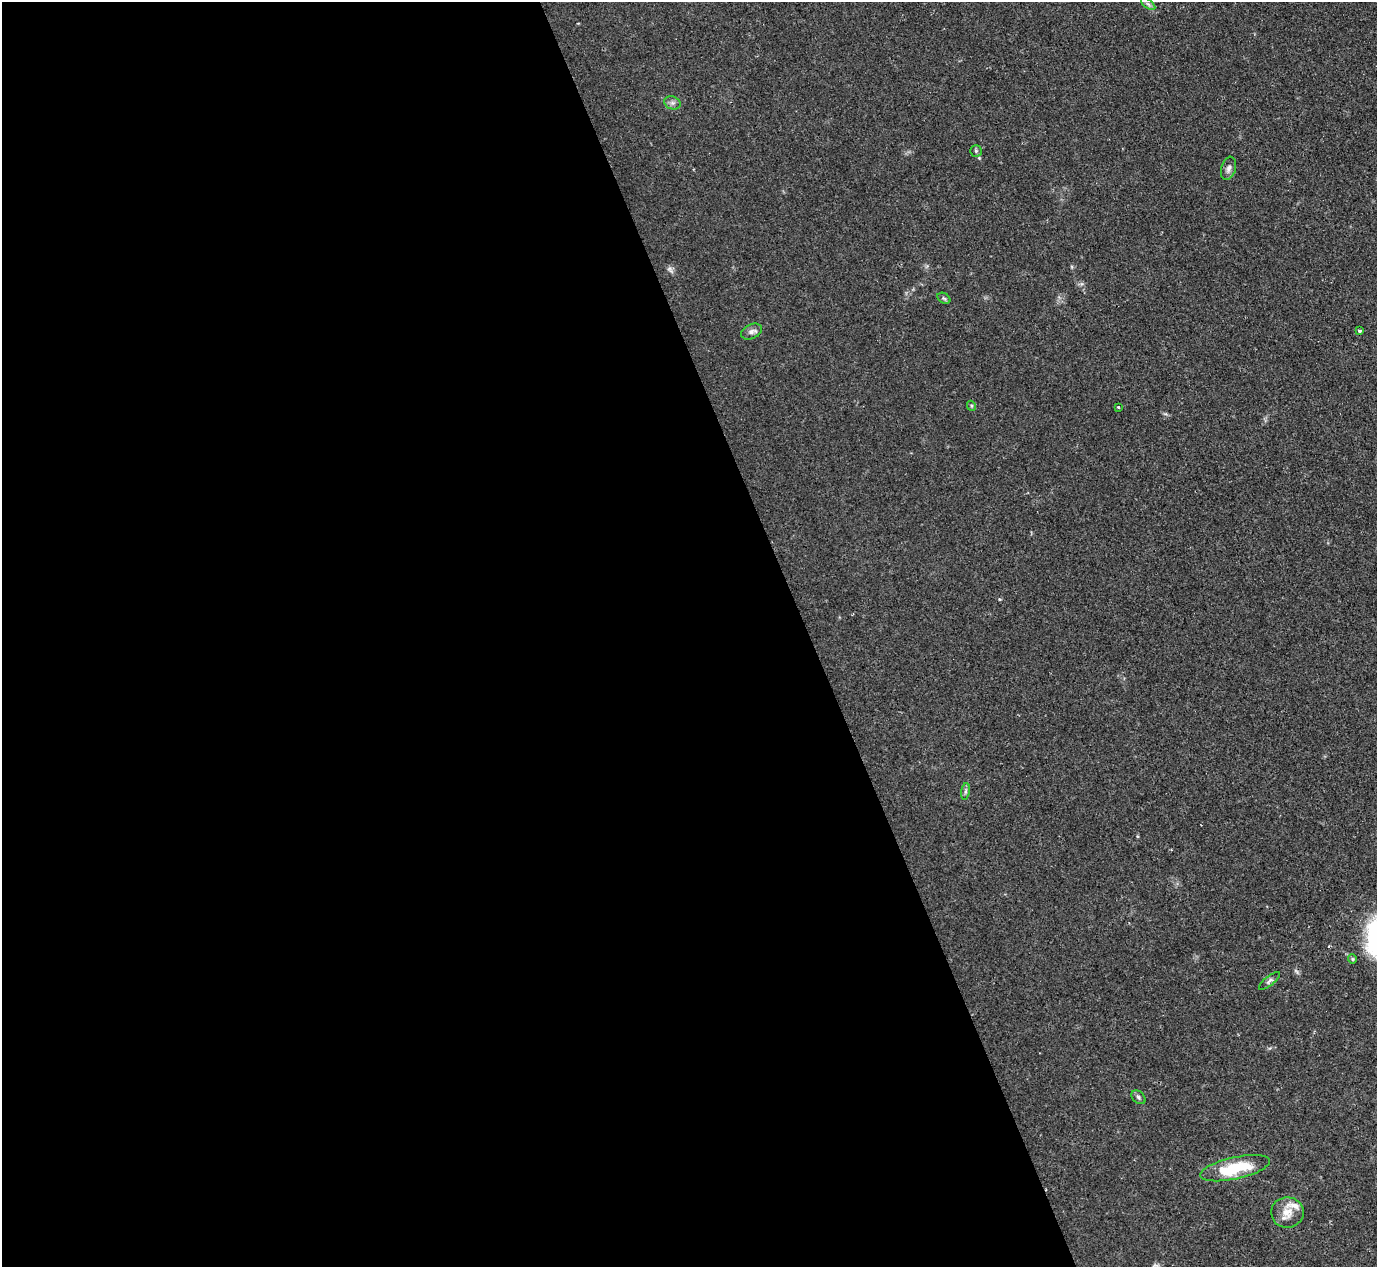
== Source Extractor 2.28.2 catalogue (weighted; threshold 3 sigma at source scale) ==
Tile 9 of 4 x 4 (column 1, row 3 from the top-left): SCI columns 1-1375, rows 1416-2680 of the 5506 x 5493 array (HDU 1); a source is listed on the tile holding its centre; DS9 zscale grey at full resolution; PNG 1379 x 1269 px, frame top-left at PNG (2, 2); each listed source drawn as its Kron ellipse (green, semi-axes under 4 px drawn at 4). Shown black and unused: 59% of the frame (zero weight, under 2 of 3 exposures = <1% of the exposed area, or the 3 px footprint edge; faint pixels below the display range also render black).
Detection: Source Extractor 2.28.2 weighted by HDU 2 'WHT'; one run over the whole footprint, this tile lists its part. Background 0.0744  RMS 0.0056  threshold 0.025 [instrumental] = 3 sigma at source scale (4.5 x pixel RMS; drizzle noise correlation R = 1.50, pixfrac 1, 0.05/0.05 arcsec/px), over >= 5 px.
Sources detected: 16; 1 inside a brighter listed object's ellipse — not listed separately; the other 15 listed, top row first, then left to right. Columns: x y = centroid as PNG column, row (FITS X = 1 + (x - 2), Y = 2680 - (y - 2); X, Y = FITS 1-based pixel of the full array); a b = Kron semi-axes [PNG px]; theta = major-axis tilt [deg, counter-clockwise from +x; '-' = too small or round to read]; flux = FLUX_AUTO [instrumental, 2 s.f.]
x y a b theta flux
1148 4 8 4 -37 1.3
672 103 8 6 -20 1.8
976 151 5 5 - 0.96
1228 168 12 7 74 2.3
944 298 7 5 -32 0.96
1359 331 3 3 - 1.9
751 332 11 7 25 2.2
971 406 5 4 - 0.66
1118 407 3 2 - 0.7
965 791 8 4 81 1.3
1352 959 5 4 - 0.7
1270 981 13 4 38 1.5
1138 1097 8 5 -42 1.4
1235 1168 36 11 12 26
1287 1212 16 15 - 7.5